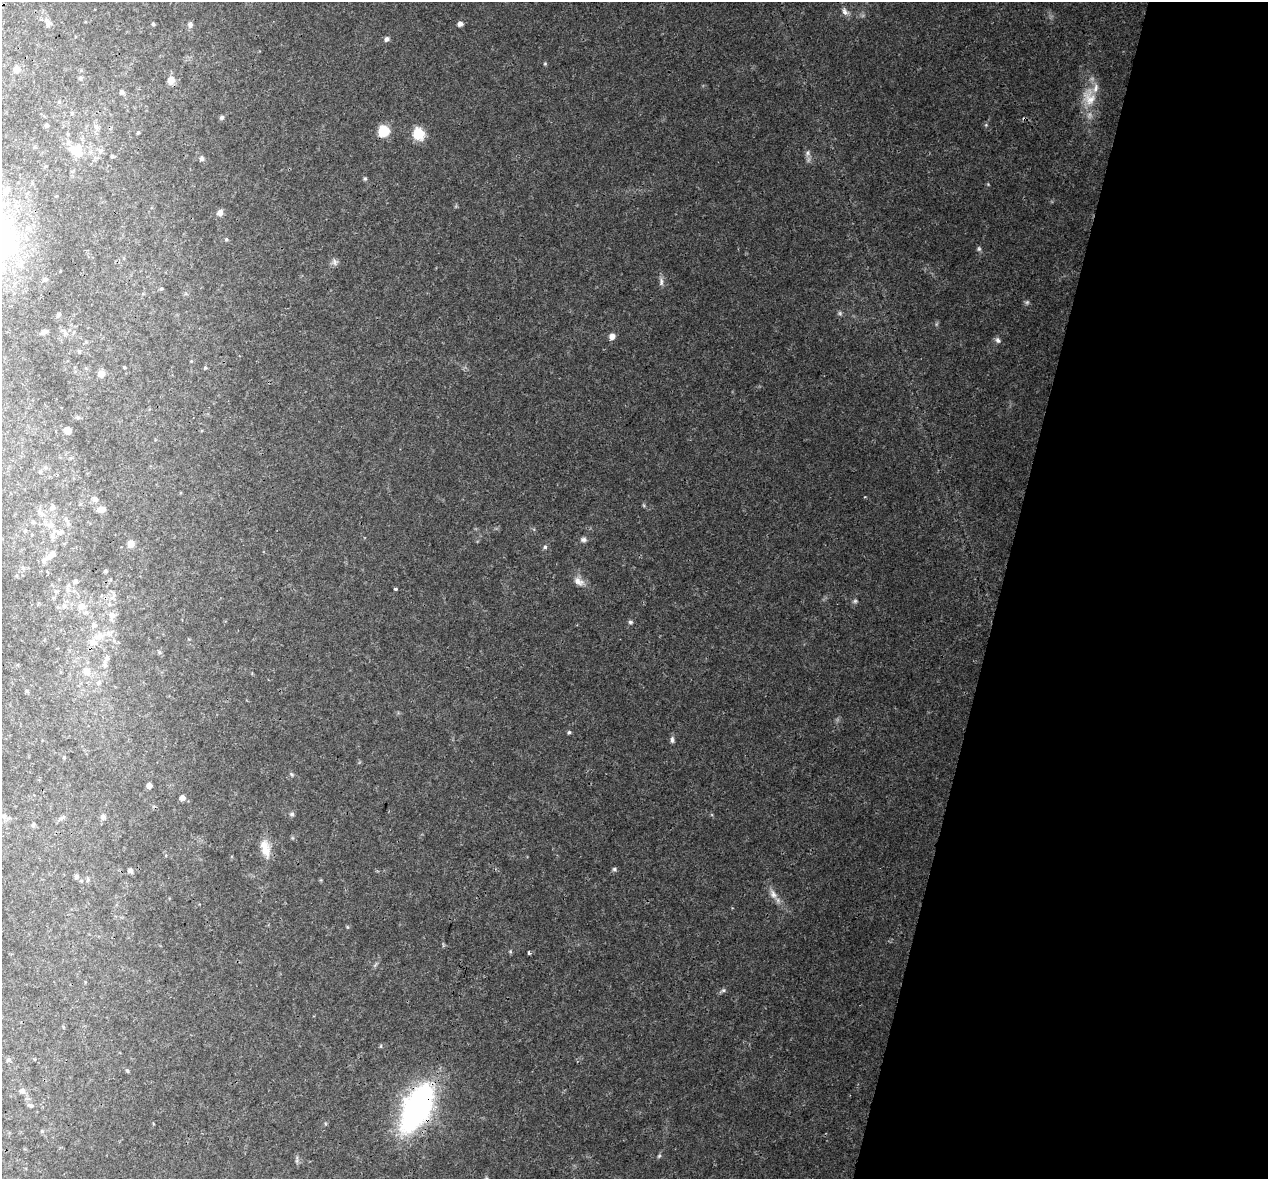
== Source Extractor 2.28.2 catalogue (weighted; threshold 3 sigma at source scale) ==
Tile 8 of 4 x 4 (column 4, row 2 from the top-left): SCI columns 3811-5076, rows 2635-3811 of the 5100 x 5330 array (HDU 1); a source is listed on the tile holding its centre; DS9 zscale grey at full resolution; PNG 1270 x 1181 px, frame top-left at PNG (2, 2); no overlay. Shown black and unused: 21% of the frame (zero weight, under 3 of 4 exposures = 5% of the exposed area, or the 3 px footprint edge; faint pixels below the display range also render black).
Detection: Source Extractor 2.28.2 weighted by HDU 2 'WHT'; one run over the whole footprint, this tile lists its part. Background 0.0316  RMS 0.0021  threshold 0.00955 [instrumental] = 3 sigma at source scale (4.5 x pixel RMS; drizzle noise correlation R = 1.50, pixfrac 1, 0.0396/0.0396 arcsec/px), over >= 5 px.
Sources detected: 109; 3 too faint to see at this stretch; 1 inside a brighter object's white glare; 1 cosmic-ray / hot-pixel residue — not listed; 8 inside a brighter listed object's ellipse — not listed separately; the other 96 listed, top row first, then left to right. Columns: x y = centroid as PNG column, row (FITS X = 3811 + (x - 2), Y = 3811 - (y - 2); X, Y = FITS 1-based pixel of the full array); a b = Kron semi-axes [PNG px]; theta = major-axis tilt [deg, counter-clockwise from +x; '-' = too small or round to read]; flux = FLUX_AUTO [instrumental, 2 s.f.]
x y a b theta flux
845 11 13 8 -52 1
48 22 14 8 -57 1.2
153 24 4 4 - 0.29
460 24 6 6 - 0.82
190 25 7 6 - 0.63
387 39 6 5 - 0.69
545 64 6 4 0 0.22
17 69 7 7 - 1.5
80 78 6 5 - 0.31
171 80 8 7 - 1.8
122 92 8 5 0 0.42
1089 97 29 19 -84 5.8
59 102 5 4 - 0.25
222 117 6 6 - 0.4
46 125 4 4 - 0.46
96 127 7 6 - 0.62
383 131 7 7 - 9.1
138 133 5 4 - 0.24
68 134 5 3 - 0.22
418 134 6 6 - 21
100 151 8 6 15 0.63
78 153 16 11 -51 2.6
808 153 9 7 66 0.74
112 156 4 4 - 0.31
201 158 6 5 - 0.57
365 179 5 5 - 0.3
988 184 4 4 - 0.2
6 191 12 8 53 1.3
220 213 8 7 - 0.94
7 225 22 13 25 4.7
226 239 5 5 - 0.33
979 249 7 5 -76 0.41
335 262 9 8 - 0.73
661 282 12 6 -87 0.81
161 289 5 4 - 0.27
59 314 7 5 71 0.38
44 332 9 5 19 0.61
66 333 7 6 - 0.64
612 336 7 7 - 1.1
998 340 8 7 - 0.67
124 367 4 3 - 0.19
205 368 5 4 - 0.25
101 374 8 7 - 1.5
67 430 6 5 - 1.7
40 472 5 5 - 0.29
95 499 10 5 -36 0.58
52 508 8 6 45 0.8
101 509 9 6 9 1.4
68 524 11 6 -63 0.79
51 525 11 9 -11 1.6
60 532 12 8 6 1.4
583 540 8 6 -4 0.67
131 544 8 8 - 1.2
545 547 5 5 - 0.39
51 555 16 7 40 1.4
105 571 5 4 - 0.34
75 581 6 5 - 0.55
579 582 17 10 -39 1.7
395 589 3 3 - 0.54
64 606 7 4 -71 0.4
82 606 12 9 33 1.6
112 615 12 8 84 1.5
630 622 7 5 -15 0.39
94 625 8 7 - 0.81
100 636 12 10 85 2.1
114 640 6 4 -1 0.41
159 652 6 4 -72 0.32
107 658 8 7 - 0.75
87 671 9 8 - 1.9
27 691 6 4 -88 0.26
569 732 5 4 - 0.35
672 740 10 5 87 0.59
291 774 6 4 -46 0.3
149 785 5 4 - 1.2
182 798 6 6 - 1
292 814 7 5 15 0.42
4 817 9 6 -90 0.82
62 817 10 4 23 0.5
103 817 9 6 80 0.6
33 825 6 5 - 0.36
265 848 23 11 -76 3.1
614 869 6 5 - 0.39
130 871 6 5 - 0.58
76 877 6 6 - 0.52
88 880 6 5 - 0.37
773 894 15 9 -63 1.7
529 953 4 4 - 0.43
723 990 6 5 - 0.42
8 1060 7 5 62 0.41
127 1071 5 3 - 0.25
22 1091 7 7 - 0.8
31 1106 8 6 -23 0.52
417 1108 38 19 63 62
42 1131 6 5 - 0.31
659 1156 6 4 44 0.3
297 1159 12 3 81 0.42
Overlapping masked pixels (flux is a lower limit): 1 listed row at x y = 417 1108
Isophote crosses this tile's border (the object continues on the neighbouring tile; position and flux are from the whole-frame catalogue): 1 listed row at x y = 7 225
Unlisted compact peaks at least as high as the median listed source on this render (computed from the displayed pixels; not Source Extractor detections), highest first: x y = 986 125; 644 506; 865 497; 510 952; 936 324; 325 1124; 348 927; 712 815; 293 838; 375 965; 321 880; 732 908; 477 541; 191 361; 456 207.